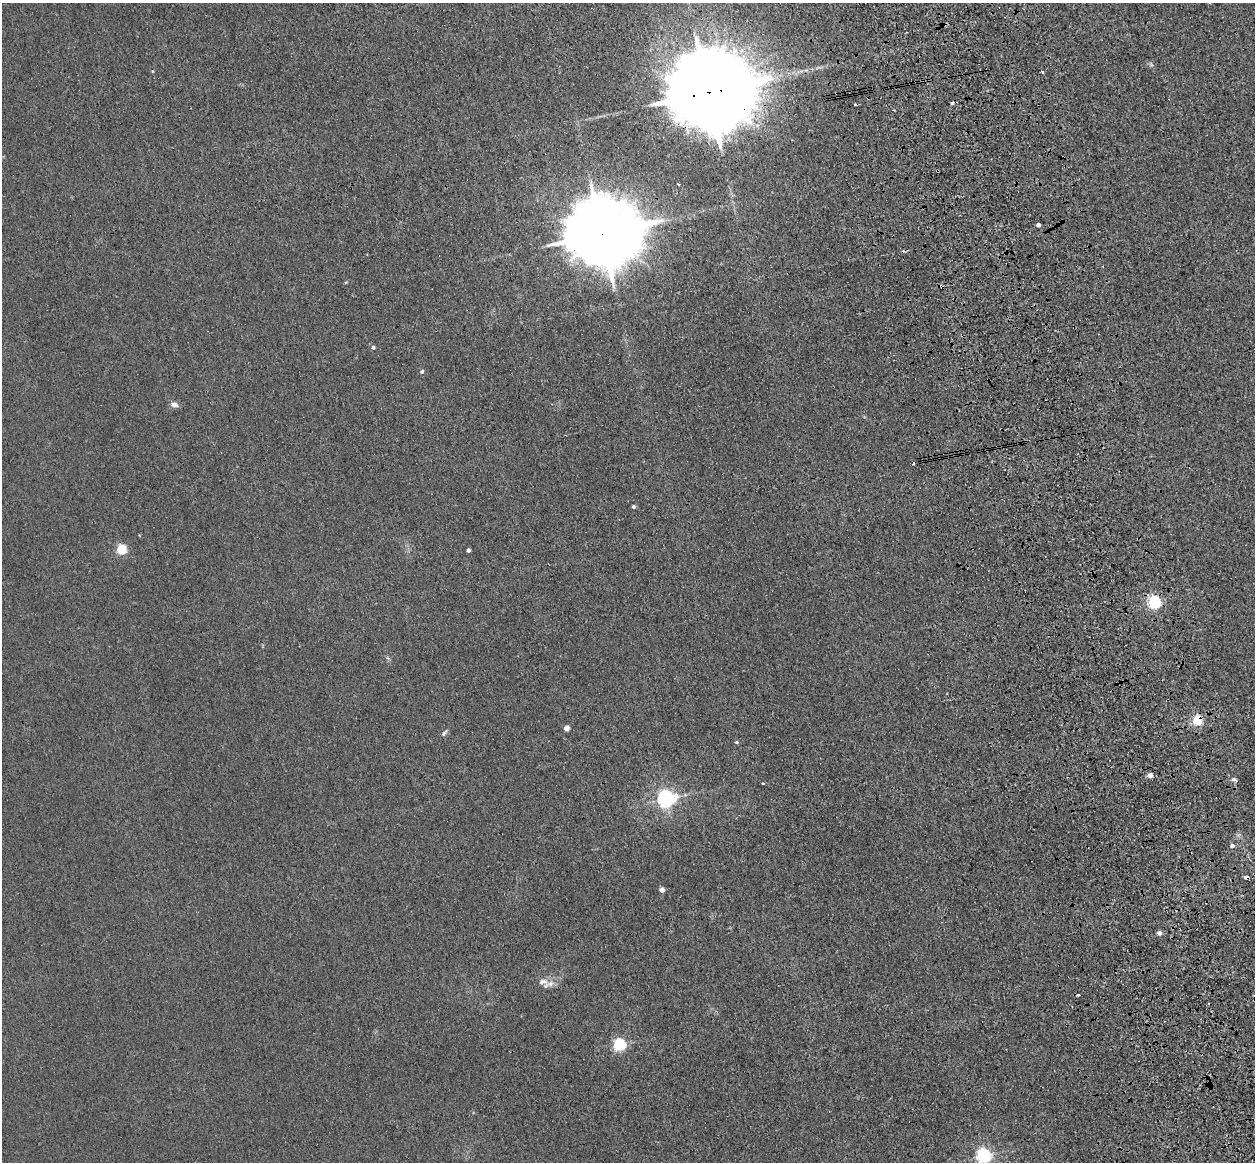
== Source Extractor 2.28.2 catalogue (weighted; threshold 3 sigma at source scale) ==
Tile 6 of 4 x 4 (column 2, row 2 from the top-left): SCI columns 1368-2620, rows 2605-3764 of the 5241 x 5093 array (HDU 1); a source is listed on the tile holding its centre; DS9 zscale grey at full resolution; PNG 1257 x 1164 px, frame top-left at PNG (2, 3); no overlay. Shown black and unused: <1% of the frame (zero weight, under 3 of 4 exposures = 6% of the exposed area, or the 3 px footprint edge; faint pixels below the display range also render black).
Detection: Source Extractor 2.28.2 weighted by HDU 2 'WHT'; one run over the whole footprint, this tile lists its part. Background 0.0213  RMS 0.0051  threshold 0.0228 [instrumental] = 3 sigma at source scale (4.5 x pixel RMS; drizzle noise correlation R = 1.50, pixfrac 1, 0.05/0.05 arcsec/px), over >= 5 px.
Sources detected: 33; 2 cosmic-ray / hot-pixel residue — not listed; the other 31 listed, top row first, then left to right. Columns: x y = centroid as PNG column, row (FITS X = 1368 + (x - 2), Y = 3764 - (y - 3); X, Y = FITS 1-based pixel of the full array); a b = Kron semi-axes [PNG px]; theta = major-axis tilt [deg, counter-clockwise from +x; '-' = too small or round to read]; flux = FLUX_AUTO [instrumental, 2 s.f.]
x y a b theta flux
152 71 4 4 - 0.45
1042 72 3 3 - 0.6
707 92 26 20 7 11000
952 103 4 3 - 4.7
679 184 3 2 - 0.5
1038 225 4 4 - 2.1
602 234 22 18 3 6000
941 286 6 4 -27 0.84
373 347 5 4 - 1.1
422 371 6 4 59 0.8
174 405 9 7 -17 2.5
633 507 4 4 - 1.1
121 550 5 5 - 35
468 550 4 3 - 1.6
1154 602 5 5 - 87
1197 720 5 5 - 36
566 728 4 4 - 4.9
444 733 10 4 51 1.1
737 742 5 4 - 0.69
1150 775 5 5 - 3.5
1234 780 9 5 -24 1.3
763 783 3 3 - 0.55
666 799 6 6 - 210
1232 846 5 5 - 1.5
1246 877 4 3 - 6.5
662 890 4 4 - 3.8
1159 933 5 5 - 2
543 982 16 9 -1 4.5
1078 995 3 3 - 0.98
619 1045 5 5 - 75
983 1156 6 6 - 130
Overlapping masked pixels (flux is a lower limit): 6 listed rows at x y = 707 92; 602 234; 941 286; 1154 602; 1197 720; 1246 877
Isophote crosses this tile's border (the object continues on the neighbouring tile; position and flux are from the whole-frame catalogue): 1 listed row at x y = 983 1156